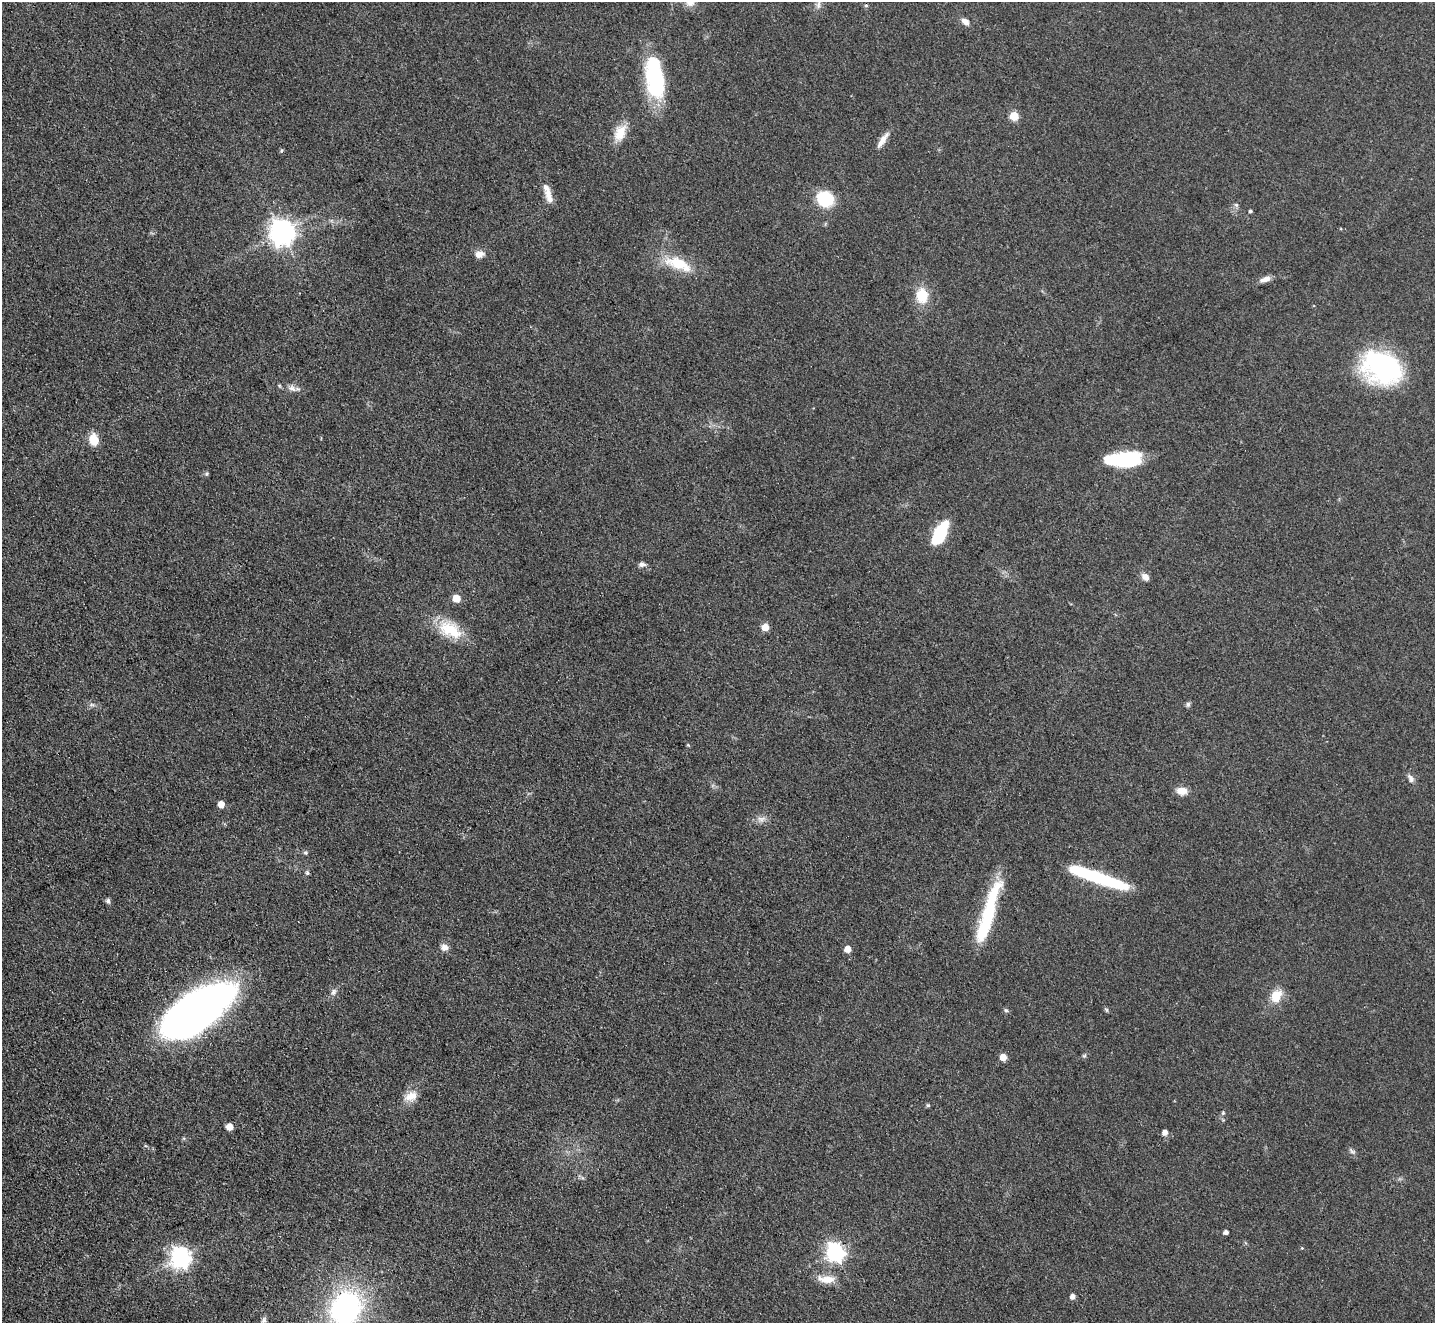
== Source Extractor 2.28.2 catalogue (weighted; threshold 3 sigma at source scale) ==
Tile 7 of 4 x 4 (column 3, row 2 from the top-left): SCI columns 2870-4302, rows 2933-4253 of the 5739 x 5728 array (HDU 1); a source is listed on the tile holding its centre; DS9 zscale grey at full resolution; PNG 1437 x 1325 px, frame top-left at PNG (2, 2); no overlay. Shown black and unused: <1% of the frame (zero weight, under 3 of 4 exposures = <1% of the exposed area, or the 3 px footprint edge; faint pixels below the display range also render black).
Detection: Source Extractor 2.28.2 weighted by HDU 2 'WHT'; one run over the whole footprint, this tile lists its part. Background 0.0737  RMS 0.0063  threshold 0.0283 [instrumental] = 3 sigma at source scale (4.5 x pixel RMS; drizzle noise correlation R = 1.50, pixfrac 1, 0.05/0.05 arcsec/px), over >= 5 px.
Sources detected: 67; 1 inside a brighter object's white glare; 1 cosmic-ray / hot-pixel residue — not listed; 3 inside a brighter listed object's ellipse — not listed separately; the other 62 listed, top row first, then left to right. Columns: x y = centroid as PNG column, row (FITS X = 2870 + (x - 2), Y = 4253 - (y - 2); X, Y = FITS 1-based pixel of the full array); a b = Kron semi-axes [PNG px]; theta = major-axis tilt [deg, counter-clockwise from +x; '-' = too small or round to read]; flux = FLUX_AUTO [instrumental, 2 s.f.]
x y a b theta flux
690 2 13 11 -58 5.6
818 5 13 6 86 2.6
965 21 10 7 -35 3.5
656 82 38 19 -81 60
1014 116 5 5 - 23
620 133 21 13 66 11
882 140 22 6 56 5.6
549 195 19 8 -74 6.7
825 199 13 11 -36 38
1236 205 6 5 - 1.3
1250 211 4 3 - 1.1
282 232 8 8 - 680
479 254 11 9 10 4.6
678 264 41 15 -21 22
1265 279 14 6 19 4
922 296 12 10 -87 20
1382 367 44 31 -28 99
292 388 12 8 -27 3.5
94 440 12 9 -81 11
1124 459 33 13 4 50
207 474 5 5 - 1.1
940 533 22 10 63 37
642 564 8 6 0 2.3
1145 577 10 7 -44 3.8
456 598 5 5 - 13
765 627 5 5 - 10
450 630 33 19 -28 22
1188 704 7 6 - 1.4
92 705 7 4 -18 1.3
688 745 5 3 - 0.7
1411 778 12 7 -61 2.7
1182 791 11 8 -4 6.7
221 804 5 5 - 8.7
761 819 11 8 -1 3.5
305 853 6 6 - 1.1
307 873 5 5 - 1.1
1097 877 59 9 -19 65
108 901 6 5 - 1.7
988 915 51 17 80 38
444 947 10 9 - 3.6
848 949 5 5 - 8.7
333 992 10 7 58 2.4
1276 996 15 11 65 13
197 1010 66 29 36 460
1006 1010 6 5 - 1.1
1106 1010 8 4 -56 0.92
1084 1056 6 5 - 1.1
1003 1057 5 5 - 8.5
411 1096 18 11 24 7.4
928 1105 5 5 - 0.93
1223 1113 6 5 - 0.95
229 1127 5 5 - 9.1
1165 1132 5 5 - 4.3
1352 1151 11 5 -40 1.7
1226 1232 4 4 - 2.5
1302 1248 4 3 - 0.58
835 1252 7 7 - 260
180 1258 8 7 - 370
826 1279 23 9 -4 9.2
1073 1297 5 5 - 3
346 1309 37 30 67 130
264 1320 9 6 66 1.9
Isophote crosses this tile's border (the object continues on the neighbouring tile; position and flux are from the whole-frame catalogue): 2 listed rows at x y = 690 2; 346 1309